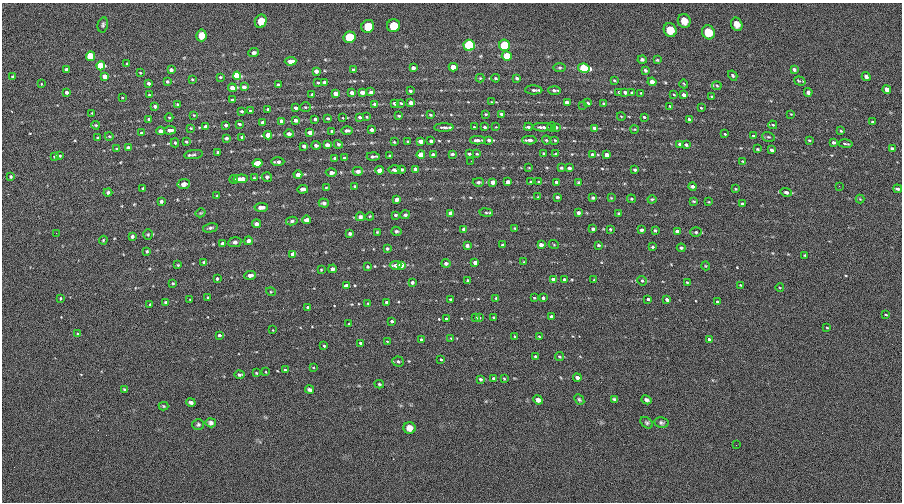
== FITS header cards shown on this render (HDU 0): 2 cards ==
NAXIS1  =                  900
NAXIS2  =                  500

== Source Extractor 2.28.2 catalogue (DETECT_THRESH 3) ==
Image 900 x 500 px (HDU 0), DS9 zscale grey, 1 PNG px = 1 image px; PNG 904 x 504 px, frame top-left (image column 1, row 500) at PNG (2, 3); each listed source drawn as its Kron ellipse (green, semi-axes under 4 px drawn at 4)
Background 11.3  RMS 83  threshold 250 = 3 sigma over >= 5 px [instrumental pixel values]
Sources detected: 372; all 372 listed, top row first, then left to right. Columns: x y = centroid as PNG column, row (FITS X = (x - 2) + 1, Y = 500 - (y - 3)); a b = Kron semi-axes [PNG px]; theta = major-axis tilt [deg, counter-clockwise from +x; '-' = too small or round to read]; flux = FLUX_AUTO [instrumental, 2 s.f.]
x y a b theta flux
261 21 7 5 64 6.1e+04
684 21 7 6 - 3.3e+04
737 24 7 5 -66 2.7e+04
103 25 8 5 77 1.0e+04
368 26 6 6 - 1.9e+05
393 26 6 6 - 1.8e+05
670 30 7 6 - 1.0e+05
708 32 7 6 - 1.4e+05
201 35 6 5 - 1.2e+05
349 37 6 6 - 6.5e+05
469 45 5 5 - 1.8e+06
504 45 5 5 - 1.0e+06
254 53 5 4 - 1.3e+04
90 56 5 4 - 4.3e+05
507 56 5 5 - 3.0e+05
642 59 4 4 - 1.0e+04
657 60 4 4 - 5.4e+03
290 61 6 4 3 3.2e+04
127 63 4 2 - 4.2e+03
101 66 4 4 - 4.8e+05
453 67 4 4 - 9.1e+04
413 68 4 3 - 1.5e+04
560 68 6 3 0 6.6e+03
584 68 6 4 -11 1.1e+06
353 69 4 4 - 8.1e+03
794 69 4 3 - 1.0e+04
66 70 4 3 - 2.1e+04
171 70 4 4 - 2.6e+04
645 70 3 3 - 7.9e+03
316 71 4 4 - 3.4e+04
140 73 4 3 - 4.9e+03
105 76 4 4 - 9.5e+04
237 76 4 4 - 1.6e+06
733 76 5 4 - 7.5e+03
12 77 3 2 - 5.6e+03
220 77 4 3 - 6.6e+03
866 77 4 3 - 1.6e+04
480 78 4 4 - 5.4e+03
496 78 4 3 - 6.0e+03
517 78 4 3 - 1.3e+04
192 79 3 2 - 5.5e+03
614 80 3 3 - 5.0e+03
167 81 3 3 - 9.7e+03
800 81 6 4 -17 1.1e+04
324 82 4 3 - 1.3e+04
652 82 4 4 - 8.2e+04
149 83 3 3 - 2.3e+04
318 83 3 3 - 6.9e+03
41 84 3 2 - 3.0e+03
684 84 4 3 - 4.4e+03
278 85 4 3 - 1.4e+04
717 86 5 4 - 6.8e+03
244 87 4 3 - 2.7e+04
232 88 4 3 - 1.2e+05
887 89 4 4 - 4.7e+04
534 90 9 4 -1 1.3e+04
554 90 6 3 -2 1.3e+04
410 91 4 3 - 1.5e+04
66 92 3 3 - 2.5e+04
362 92 4 3 - 7.4e+04
371 92 4 3 - 2.4e+04
619 92 3 2 - 4.9e+03
625 92 4 3 - 2.0e+04
632 92 3 3 - 5.7e+03
808 92 4 3 - 2.7e+04
335 93 4 3 - 8.5e+04
352 93 4 3 - 7.1e+04
641 93 3 2 - 4.5e+03
149 95 3 3 - 7.3e+03
312 95 3 3 - 1.6e+04
674 95 4 2 - 4.4e+03
684 95 4 3 - 4.4e+04
712 97 4 3 - 6.0e+03
122 98 2 2 - 3.5e+03
232 100 3 3 - 1.0e+04
492 102 3 2 - 3.4e+03
567 102 4 3 - 6.4e+04
395 103 3 3 - 2.3e+04
401 103 3 3 - 7.2e+03
411 103 4 3 - 8.6e+04
588 103 3 2 - 7.5e+03
604 103 3 3 - 5.8e+03
178 104 3 2 - 5.9e+03
374 104 3 3 - 7.9e+03
583 105 2 2 - 2.5e+03
155 106 4 3 - 2.1e+04
670 106 3 2 - 4.2e+03
305 107 5 4 - 7.7e+03
296 108 4 3 - 2.1e+04
701 108 3 2 - 4.3e+03
268 109 3 3 - 1.2e+04
242 111 4 3 - 8.3e+03
250 111 4 3 - 5.7e+03
92 113 2 2 - 4.1e+03
486 114 3 2 - 5.5e+03
501 114 3 3 - 1.7e+04
791 114 2 2 - 3.4e+03
194 115 3 3 - 4.2e+03
430 115 4 3 - 6.4e+03
399 116 3 2 - 7.8e+03
621 116 4 3 - 3.7e+03
169 117 4 3 - 4.3e+03
360 117 3 3 - 1.6e+04
366 117 3 3 - 6.0e+03
644 117 3 3 - 7.7e+03
328 118 3 3 - 9.1e+03
343 118 2 2 - 2.9e+03
149 119 3 3 - 1.3e+04
315 119 4 3 - 1.4e+04
689 119 3 3 - 8.9e+03
295 120 4 3 - 2.4e+04
282 121 4 3 - 4.5e+04
262 122 4 3 - 1.8e+04
873 122 3 3 - 7.6e+03
239 124 3 3 - 1.0e+04
96 125 4 3 - 7.3e+03
226 125 3 3 - 1.1e+04
773 125 4 3 - 5.7e+03
206 127 4 4 - 8.8e+04
444 127 9 3 1 1.6e+04
474 127 3 2 - 5.6e+03
485 127 3 3 - 1.2e+04
496 127 2 2 - 3.2e+03
528 127 4 3 - 1.3e+04
542 127 10 4 -1 1.8e+04
552 127 4 4 - 6.5e+03
556 127 3 3 - 1.2e+04
191 128 3 2 - 4.6e+03
595 128 4 3 - 3.0e+04
634 129 4 3 - 4.7e+03
170 130 6 3 5 2.3e+04
347 130 6 3 1 1.7e+04
372 130 4 3 - 2.3e+04
160 131 4 4 - 3.6e+04
332 131 4 3 - 1.6e+04
841 131 3 2 - 6.2e+03
310 132 4 4 - 4.7e+04
141 133 4 3 - 1.1e+04
289 134 5 3 - 2.9e+04
725 134 3 3 - 5.8e+03
268 135 4 4 - 1.1e+05
109 136 4 3 - 4.8e+03
754 136 4 3 - 8.7e+03
242 137 3 3 - 7.7e+03
768 137 6 4 -18 7.5e+03
98 138 3 3 - 8.3e+03
226 138 4 3 - 1.3e+04
477 140 7 3 -1 2.0e+04
489 140 4 3 - 2.0e+04
529 140 7 4 -2 2.7e+04
546 140 4 3 - 6.0e+03
555 140 4 3 - 6.2e+03
809 140 4 2 - 6.5e+03
408 141 3 3 - 6.7e+03
420 141 4 4 - 5.4e+04
431 141 4 3 - 1.9e+04
186 142 3 3 - 6.2e+03
394 142 3 2 - 5.5e+03
834 142 4 3 - 1.5e+04
175 143 4 3 - 7.9e+03
338 144 5 4 - 9.9e+03
680 144 4 3 - 3.6e+04
846 144 7 2 -9 9.4e+03
316 145 4 3 - 1.5e+04
327 145 4 4 - 3.2e+04
686 145 4 3 - 1.2e+04
304 146 4 3 - 1.2e+04
128 148 4 3 - 1.9e+04
892 148 4 3 - 1.8e+04
117 149 3 3 - 6.2e+03
757 149 3 2 - 6.0e+03
772 150 4 3 - 1.5e+04
218 152 3 3 - 1.1e+04
194 154 9 4 9 1.2e+04
433 154 4 3 - 1.2e+04
452 154 4 3 - 8.9e+03
469 154 4 3 - 7.0e+03
477 154 4 3 - 5.8e+03
544 154 4 3 - 9.2e+03
556 154 3 3 - 6.9e+03
592 154 4 3 - 1.7e+04
421 155 4 4 - 2.2e+05
607 155 4 3 - 4.8e+04
55 156 3 3 - 1.5e+04
60 156 3 2 - 5.0e+03
373 156 6 3 -1 1.2e+04
390 156 3 3 - 9.0e+03
335 158 4 3 - 1.2e+04
344 158 3 2 - 5.4e+03
471 161 2 2 - 1.4e+04
278 162 7 3 -1 1.4e+04
743 162 4 2 - 4.2e+03
258 163 5 4 - 9.6e+04
529 168 4 2 - 3.3e+03
561 168 3 3 - 6.5e+03
569 168 3 3 - 1.6e+04
402 169 4 3 - 7.3e+03
416 169 4 3 - 2.3e+04
379 170 4 4 - 4.4e+04
395 170 6 4 -2 1.8e+04
635 170 3 3 - 8.5e+03
358 171 5 4 - 1.9e+04
331 173 5 4 - 1.7e+04
298 175 4 4 - 4.7e+04
11 176 3 3 - 7.6e+03
267 177 5 4 - 1.3e+04
254 178 4 3 - 5.4e+03
234 179 4 4 - 1.0e+04
241 179 7 4 5 3.7e+04
478 182 5 4 - 9.1e+03
493 182 4 4 - 3.5e+04
508 182 4 4 - 3.2e+04
531 182 3 2 - 5.9e+03
539 182 4 3 - 6.6e+03
556 182 3 3 - 9.0e+03
579 182 3 3 - 6.8e+03
184 184 6 5 - 3.7e+04
355 186 3 2 - 4.9e+03
693 186 4 3 - 1.4e+04
839 186 3 2 - 6.3e+03
143 188 4 3 - 4.7e+03
326 188 4 3 - 4.8e+03
303 189 5 4 - 1.9e+04
735 189 3 2 - 4.3e+03
898 189 4 3 - 1.1e+04
108 192 4 4 - 1.1e+04
786 192 5 4 - 1.4e+04
217 196 4 3 - 6.0e+03
538 197 3 2 - 3.7e+03
557 197 3 3 - 8.2e+03
593 198 4 3 - 7.6e+03
611 198 4 4 - 4.8e+03
396 199 4 4 - 2.3e+04
631 199 4 3 - 5.7e+03
652 199 4 4 - 6.0e+03
860 199 4 4 - 5.3e+03
161 201 3 3 - 1.0e+04
694 201 3 2 - 5.3e+03
709 202 4 2 - 3.5e+03
324 203 5 4 - 1.4e+04
742 204 3 3 - 7.3e+03
261 207 6 4 5 2.2e+04
200 213 5 3 - 5.3e+03
450 213 4 4 - 3.5e+04
486 213 7 3 -9 7.1e+03
578 213 4 3 - 1.4e+04
619 213 3 3 - 6.4e+03
396 215 4 3 - 8.4e+03
405 215 5 4 - 9.9e+03
370 216 4 3 - 5.3e+03
360 217 4 4 - 1.6e+04
306 220 4 4 - 2.5e+04
292 221 6 4 11 1.0e+04
256 224 4 4 - 1.6e+04
210 228 7 4 13 1.2e+04
515 228 4 3 - 6.0e+03
464 229 4 4 - 1.3e+04
593 229 4 3 - 9.2e+03
610 229 4 3 - 4.9e+03
641 230 3 3 - 9.8e+03
655 230 3 3 - 7.2e+03
396 231 5 4 - 8.9e+03
677 231 4 4 - 1.5e+04
377 232 3 3 - 5.1e+03
696 232 5 5 - 7.7e+03
56 233 3 2 - 7.6e+03
148 234 5 4 - 7.4e+03
350 234 3 3 - 9.9e+03
132 236 4 3 - 1.2e+04
103 240 4 3 - 4.5e+03
248 241 4 4 - 2.1e+04
235 242 7 5 9 1.6e+04
222 243 3 3 - 9.4e+03
502 245 3 3 - 9.1e+03
541 245 4 3 - 2.2e+04
554 245 5 3 - 4.6e+03
598 245 4 3 - 7.4e+03
467 246 4 3 - 1.5e+04
652 247 3 2 - 6.3e+03
387 248 4 4 - 7.3e+03
681 248 4 3 - 9.2e+03
147 251 4 3 - 7.0e+03
293 254 4 4 - 3.6e+04
805 255 3 3 - 5.3e+03
204 262 4 3 - 6.8e+03
524 262 4 3 - 4.5e+03
446 263 4 4 - 1.6e+04
475 263 4 4 - 2.9e+04
178 265 4 3 - 4.6e+03
395 265 6 4 4 2.0e+04
401 265 4 4 - 8.9e+04
706 266 4 3 - 4.4e+03
367 267 3 3 - 6.9e+03
332 269 4 3 - 1.8e+04
321 270 3 2 - 4.2e+03
250 275 6 3 5 2.2e+04
217 279 3 3 - 8.5e+03
553 279 4 3 - 3.4e+04
564 279 3 3 - 1.3e+04
468 280 3 3 - 8.3e+03
594 280 3 2 - 3.2e+03
642 281 5 4 - 7.2e+03
412 282 4 3 - 2.0e+04
687 282 3 2 - 6.1e+03
173 283 4 3 - 6.4e+03
740 285 3 2 - 3.8e+03
346 286 4 4 - 1.0e+05
780 288 4 3 - 4.7e+03
271 292 5 3 - 5.4e+03
60 298 4 2 - 4.8e+03
208 298 3 3 - 1.2e+04
496 298 3 3 - 6.7e+03
534 298 3 2 - 5.1e+03
543 298 4 3 - 2.0e+04
450 299 3 3 - 5.7e+03
648 299 3 3 - 1.1e+04
190 300 3 2 - 4.2e+03
667 300 4 3 - 2.0e+04
386 302 3 3 - 1.6e+04
717 302 3 3 - 7.5e+03
166 303 3 3 - 1.8e+04
368 303 3 2 - 4.3e+03
150 305 3 3 - 7.3e+03
308 307 4 3 - 4.6e+04
886 315 3 2 - 4.4e+03
493 317 3 2 - 5.4e+03
552 317 4 3 - 4.9e+04
476 318 3 3 - 7.9e+03
479 318 3 3 - 5.2e+03
447 319 3 3 - 3.7e+04
392 321 4 3 - 2.9e+04
349 324 3 2 - 4.4e+03
827 328 3 3 - 5.2e+03
273 330 2 2 - 3.0e+03
78 334 4 3 - 9.3e+03
219 335 3 3 - 3.2e+04
539 336 3 2 - 3.3e+03
515 337 4 3 - 1.9e+04
451 338 3 3 - 4.3e+03
709 339 4 3 - 1.7e+04
421 340 4 3 - 2.5e+04
387 341 4 2 - 4.0e+03
361 343 4 3 - 1.8e+04
324 346 4 3 - 1.2e+04
536 357 4 3 - 1.7e+04
559 357 4 4 - 8.3e+03
441 359 3 2 - 6.2e+03
398 361 6 5 - 1.3e+04
313 367 4 3 - 4.3e+03
285 370 3 3 - 7.8e+03
266 372 3 2 - 3.5e+03
256 373 3 3 - 4.8e+03
239 375 5 4 - 1.2e+04
504 378 4 2 - 4.5e+03
577 378 4 3 - 1.7e+04
480 379 4 3 - 7.5e+03
494 379 4 3 - 1.3e+04
379 384 5 3 - 6.1e+03
124 389 4 2 - 5.3e+03
310 389 4 3 - 1.4e+04
614 399 4 3 - 9.2e+03
538 400 5 4 - 1.8e+04
579 400 6 4 -49 8.3e+03
646 400 5 4 - 1.4e+04
191 402 5 3 - 1.4e+04
164 406 5 4 - 6.0e+03
211 423 5 4 - 1.5e+04
647 423 7 5 -39 9.7e+03
661 423 7 5 -12 1.2e+04
198 424 6 5 - 9.4e+03
409 428 6 6 - 3.1e+04
736 445 2 2 - 4.0e+03